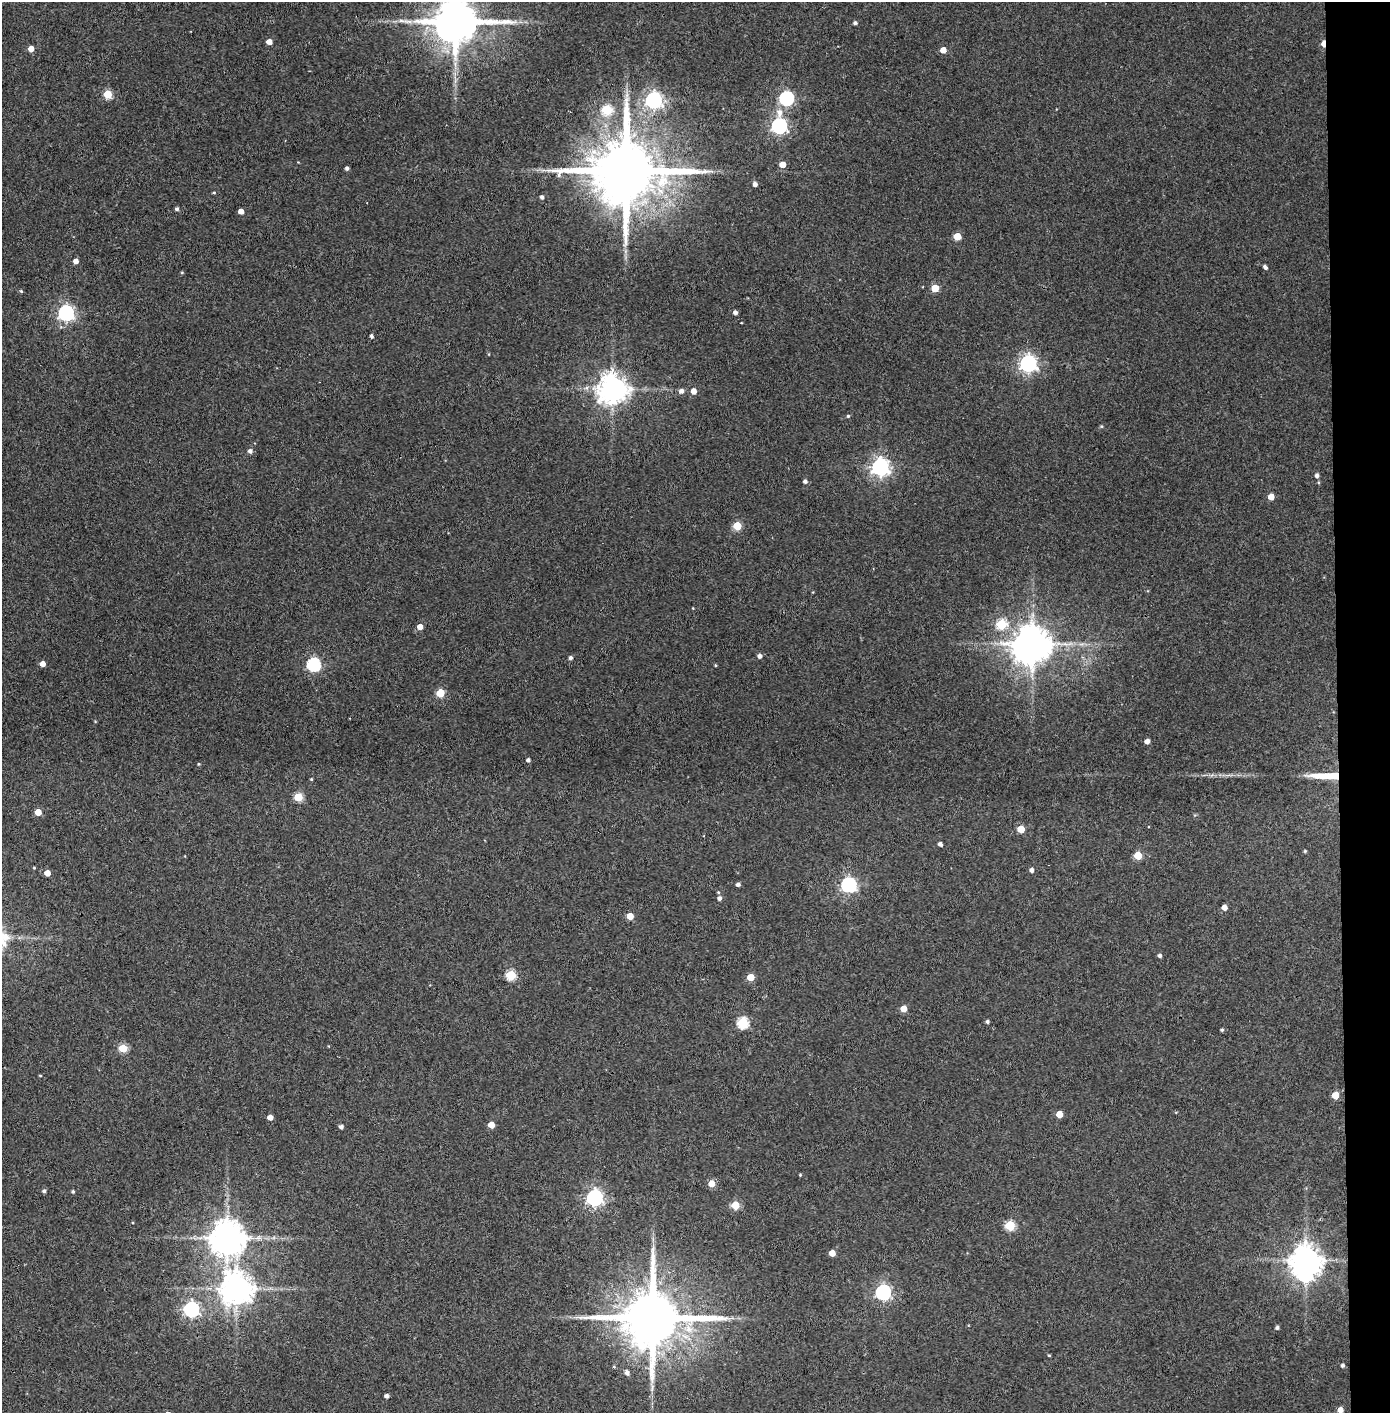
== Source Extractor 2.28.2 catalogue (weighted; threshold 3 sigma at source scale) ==
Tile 6 of 3 x 3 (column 3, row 2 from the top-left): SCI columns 2855-4242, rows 1415-2825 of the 4321 x 4242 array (HDU 1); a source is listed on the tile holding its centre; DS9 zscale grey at full resolution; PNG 1392 x 1415 px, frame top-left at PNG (2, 2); no overlay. Shown black and unused: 4% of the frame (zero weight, under 3 of 4 exposures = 6% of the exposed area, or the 3 px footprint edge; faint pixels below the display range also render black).
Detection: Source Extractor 2.28.2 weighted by HDU 2 'WHT'; one run over the whole footprint, this tile lists its part. Background 0.0668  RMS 0.0057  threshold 0.0258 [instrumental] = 3 sigma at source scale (4.5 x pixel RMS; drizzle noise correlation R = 1.50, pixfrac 1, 0.05/0.05 arcsec/px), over >= 5 px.
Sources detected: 106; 2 inside a brighter object's white glare — not listed; the other 104 listed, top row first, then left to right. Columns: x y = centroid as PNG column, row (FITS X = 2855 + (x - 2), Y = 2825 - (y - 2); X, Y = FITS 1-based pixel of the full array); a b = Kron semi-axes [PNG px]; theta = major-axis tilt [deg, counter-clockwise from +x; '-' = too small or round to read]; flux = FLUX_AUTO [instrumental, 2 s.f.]
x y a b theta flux
456 22 13 11 2 2900
855 23 4 4 - 1.2
269 42 5 4 - 4.9
1323 43 6 4 88 7.5
31 49 5 4 - 5
943 50 4 4 - 5.6
108 94 5 5 - 23
786 98 6 6 - 100
654 100 6 6 - 210
607 110 5 5 - 36
779 126 8 6 88 160
782 164 5 4 - 6.5
347 168 4 4 - 1.5
626 171 20 16 -1 7300
755 184 4 4 - 2.4
214 192 4 4 - 0.59
542 197 4 4 - 1.7
177 209 4 4 - 1.4
241 211 4 4 - 4.2
957 236 5 5 - 13
76 261 5 4 - 3.3
1265 267 6 4 -47 1.6
935 288 5 5 - 15
21 291 4 4 - 0.75
735 312 4 4 - 2
66 313 6 6 - 180
371 336 4 4 - 1.3
1028 363 7 6 - 220
612 389 9 8 - 870
681 391 5 5 - 2.5
694 391 5 5 - 4
848 416 4 4 - 0.74
1101 426 5 4 - 0.67
250 451 5 5 - 2
880 467 7 7 - 270
1317 475 5 5 - 1.8
805 481 5 4 - 1.6
1271 497 5 4 - 7.1
737 526 5 5 - 21
1002 624 6 5 - 32
420 627 4 4 - 5
1033 644 10 8 -28 1400
760 656 5 5 - 2.3
571 658 4 4 - 1.5
42 664 4 4 - 4.9
313 664 6 6 - 89
440 693 5 5 - 20
95 721 4 3 - 0.42
1147 741 4 4 - 3.1
528 760 4 4 - 1.8
199 764 4 3 - 0.53
1327 776 35 6 -1 17
311 779 4 3 - 0.59
298 797 5 5 - 25
38 812 5 4 - 8.9
1021 829 5 5 - 13
940 844 4 4 - 2.1
1305 851 4 4 - 0.7
1138 855 5 5 - 17
34 868 5 3 - 0.44
1032 870 5 4 - 2.2
47 873 4 4 - 5.3
738 884 4 4 - 1.8
849 885 6 6 - 150
718 892 4 4 - 0.59
719 898 5 4 - 1.9
1224 907 4 4 - 4
630 916 5 4 - 8.5
1160 955 4 4 - 1.6
511 975 5 5 - 36
750 977 5 4 - 11
903 1009 5 4 - 7.6
987 1021 4 3 - 1.3
743 1023 6 5 - 52
1222 1030 4 3 - 0.99
123 1048 5 5 - 22
40 1075 4 3 - 0.44
1335 1095 5 5 - 11
1059 1114 5 5 - 8.5
270 1117 4 4 - 4.4
491 1125 5 4 - 7.2
341 1127 4 4 - 2
800 1175 3 3 - 0.54
711 1183 5 5 - 9
44 1191 5 4 - 1.2
73 1192 4 4 - 0.9
594 1198 6 6 - 200
735 1205 5 5 - 18
1010 1225 5 5 - 35
227 1238 10 10 - 1400
832 1253 5 4 - 6.1
1306 1260 9 8 - 920
236 1288 9 9 - 1100
883 1292 6 6 - 150
191 1309 6 6 - 160
652 1318 17 15 1 5200
1277 1328 4 3 - 1.4
1049 1355 3 3 - 0.5
1342 1365 4 3 - 1.3
614 1366 4 4 - 0.58
627 1373 5 5 - 2.3
652 1388 14 4 75 2.2
386 1396 4 4 - 1.9
1340 1410 4 4 - 5.1
Overlapping masked pixels (flux is a lower limit): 2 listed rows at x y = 1323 43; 1327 776
Isophote crosses this tile's border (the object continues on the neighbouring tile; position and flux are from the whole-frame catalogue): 2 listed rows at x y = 456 22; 1340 1410